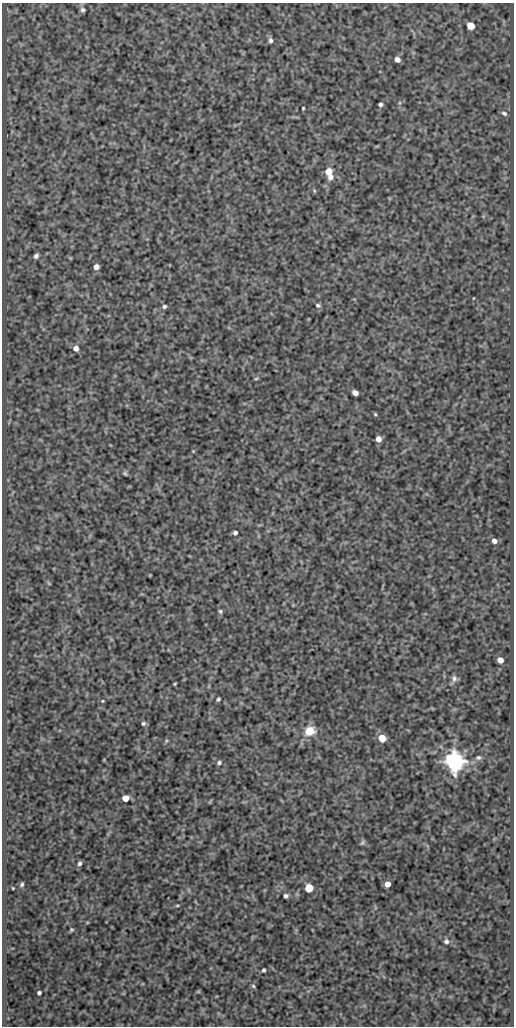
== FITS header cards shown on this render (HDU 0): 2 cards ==
NAXIS1  =                  512
NAXIS2  =                 1024

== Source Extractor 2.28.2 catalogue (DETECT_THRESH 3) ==
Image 512 x 1024 px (HDU 0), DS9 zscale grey, 1 PNG px = 1 image px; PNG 516 x 1028 px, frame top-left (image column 1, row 1024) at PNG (2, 3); no overlay
Background 481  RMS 0.98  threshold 2.95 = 3 sigma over >= 5 px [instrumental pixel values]
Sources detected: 54; all 54 listed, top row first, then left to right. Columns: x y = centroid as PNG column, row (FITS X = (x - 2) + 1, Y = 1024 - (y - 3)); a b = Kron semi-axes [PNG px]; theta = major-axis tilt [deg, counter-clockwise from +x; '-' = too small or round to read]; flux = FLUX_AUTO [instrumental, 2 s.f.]
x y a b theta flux
83 10 6 5 - 160
471 26 6 5 - 1400
270 40 6 5 - 170
397 60 5 4 - 390
380 104 4 4 - 170
303 108 3 3 - 69
504 113 8 5 -31 190
329 171 5 5 - 1100
330 177 6 6 - 420
314 191 6 4 -89 78
36 256 6 5 - 200
96 267 4 4 - 440
474 298 4 2 - 43
318 305 6 5 - 130
164 306 5 5 - 130
76 348 6 5 - 390
256 379 6 4 3 76
355 393 5 4 - 470
375 414 5 4 - 78
378 439 5 5 - 410
193 451 4 4 - 56
125 473 5 4 - 100
235 533 4 4 - 190
494 541 5 5 - 330
38 548 6 4 -71 74
49 583 8 3 -45 64
220 611 6 5 - 120
500 660 5 5 - 530
454 678 10 7 -88 260
175 684 3 2 - 64
218 699 4 3 - 110
103 701 4 3 - 60
143 723 6 5 - 130
310 731 6 5 - 3400
382 738 5 5 - 1400
166 741 6 4 47 84
478 757 8 6 5 170
454 761 7 6 - 55000
219 763 6 5 - 160
126 798 5 5 - 980
210 802 9 2 55 54
363 843 7 5 51 120
79 863 5 4 - 180
22 884 5 4 - 120
387 884 5 5 - 550
13 888 3 2 - 54
309 888 5 5 - 3400
286 896 4 4 - 180
177 905 5 3 - 77
71 930 4 4 - 88
446 941 7 7 - 200
264 970 4 3 - 120
253 986 5 4 - 97
39 993 4 4 - 150